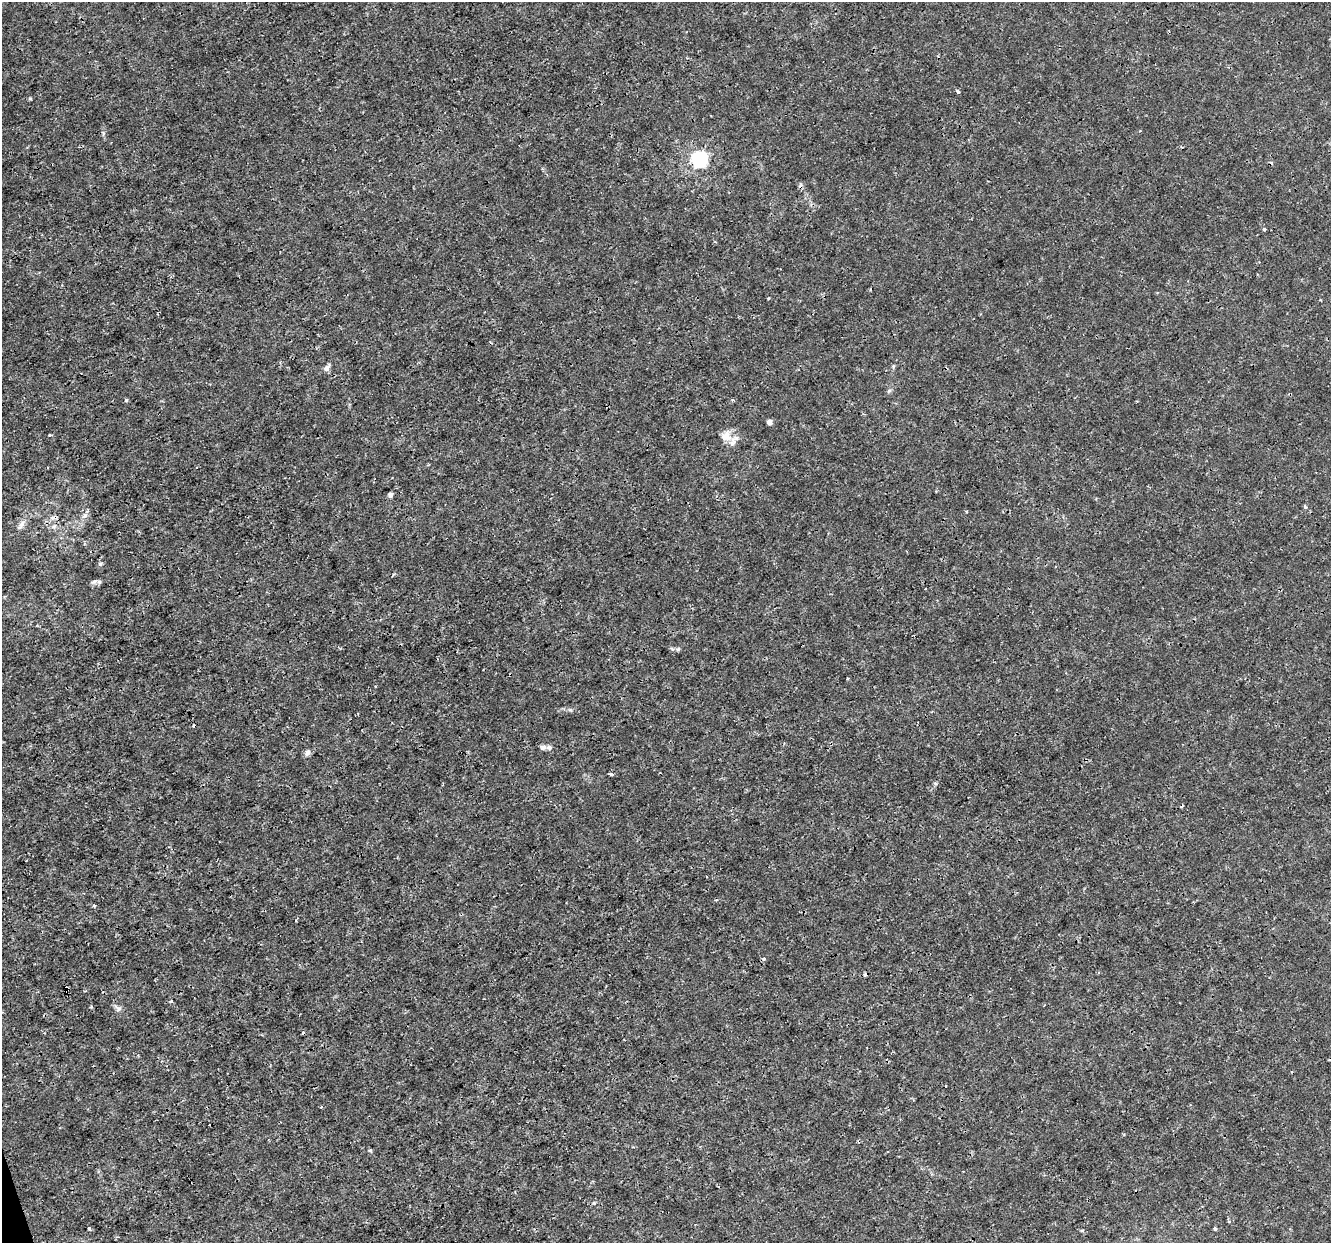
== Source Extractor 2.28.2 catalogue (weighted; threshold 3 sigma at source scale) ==
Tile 7 of 4 x 4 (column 3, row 2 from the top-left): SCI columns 2660-3988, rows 2543-3783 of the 5320 x 5137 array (HDU 1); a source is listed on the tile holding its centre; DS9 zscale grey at full resolution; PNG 1333 x 1245 px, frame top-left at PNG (2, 2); no overlay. Shown black and unused: <1% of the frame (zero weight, under 3 of 4 exposures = <1% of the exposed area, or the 3 px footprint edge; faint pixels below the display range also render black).
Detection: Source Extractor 2.28.2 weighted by HDU 2 'WHT'; one run over the whole footprint, this tile lists its part. Background 0.00347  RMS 8.4e-04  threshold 0.00379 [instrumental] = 3 sigma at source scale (4.5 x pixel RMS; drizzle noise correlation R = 1.50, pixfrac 1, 0.0396/0.0396 arcsec/px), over >= 5 px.
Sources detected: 38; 7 cosmic-ray / hot-pixel residue — not listed; the other 31 listed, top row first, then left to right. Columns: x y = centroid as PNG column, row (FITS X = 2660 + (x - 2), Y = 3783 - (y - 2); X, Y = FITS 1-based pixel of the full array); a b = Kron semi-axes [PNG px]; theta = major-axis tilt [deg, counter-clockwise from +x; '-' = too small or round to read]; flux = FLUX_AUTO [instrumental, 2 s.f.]
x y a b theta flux
958 92 5 3 - 0.17
699 159 7 6 - 25
1264 229 3 3 - 0.2
768 298 3 2 - 0.085
893 366 5 5 - 0.11
327 368 11 7 51 0.33
889 391 6 5 - 0.15
126 400 5 4 - 0.12
770 422 5 4 - 0.46
50 435 4 3 - 0.091
726 436 16 15 - 0.96
390 495 6 5 - 0.2
1305 507 4 4 - 0.13
21 524 15 5 57 0.41
54 526 7 4 45 0.2
100 564 6 4 1 0.12
94 582 9 4 9 0.22
678 649 5 4 - 0.13
549 747 8 7 - 0.32
307 753 9 7 55 0.28
611 774 4 3 - 0.17
935 783 6 3 -20 0.1
94 905 4 3 - 0.14
764 959 5 4 - 0.15
66 988 4 3 - 0.14
118 1008 12 6 -39 0.31
321 1107 3 3 - 0.066
594 1203 4 4 - 0.094
89 1228 4 3 - 0.14
1215 1229 3 3 - 0.25
1082 1230 5 3 - 0.08
Overlapping masked pixels (flux is a lower limit): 1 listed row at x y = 66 988
Unlisted compact peaks at least as high as the median listed source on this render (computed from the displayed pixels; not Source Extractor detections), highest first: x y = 30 98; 570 710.